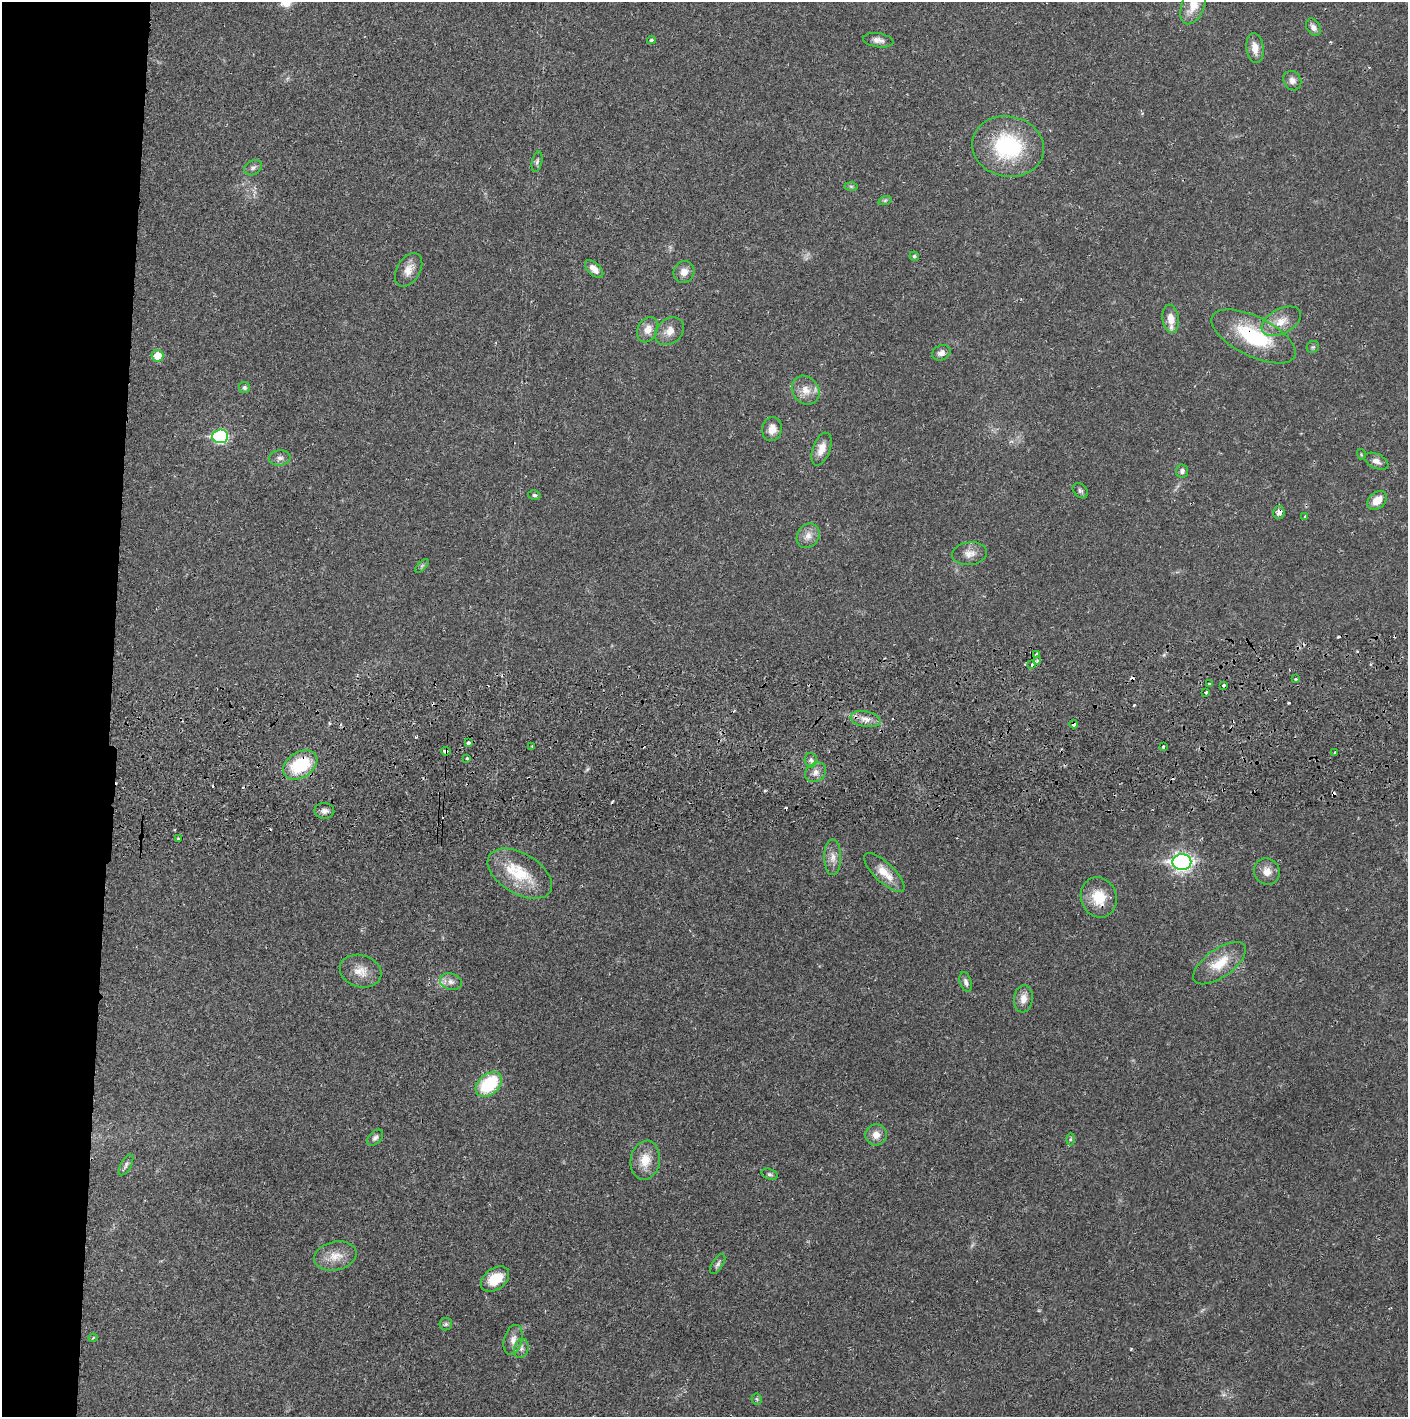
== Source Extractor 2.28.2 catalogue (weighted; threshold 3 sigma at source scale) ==
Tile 4 of 3 x 3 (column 1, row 2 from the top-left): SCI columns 4-1409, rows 1471-2885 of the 4227 x 4359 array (HDU 1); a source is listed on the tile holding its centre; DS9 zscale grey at full resolution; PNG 1410 x 1419 px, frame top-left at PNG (2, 2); each listed source drawn as its Kron ellipse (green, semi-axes under 4 px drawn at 4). Shown black and unused: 8% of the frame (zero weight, under 2 of 3 exposures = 3% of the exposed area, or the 3 px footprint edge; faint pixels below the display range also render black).
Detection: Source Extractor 2.28.2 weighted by HDU 2 'WHT'; one run over the whole footprint, this tile lists its part. Background 0.0223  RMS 0.0035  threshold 0.0157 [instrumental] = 3 sigma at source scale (4.5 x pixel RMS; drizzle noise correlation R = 1.50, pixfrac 1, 0.05/0.05 arcsec/px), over >= 5 px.
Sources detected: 100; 14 cosmic-ray / hot-pixel residue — neither listed nor drawn; the other 86 listed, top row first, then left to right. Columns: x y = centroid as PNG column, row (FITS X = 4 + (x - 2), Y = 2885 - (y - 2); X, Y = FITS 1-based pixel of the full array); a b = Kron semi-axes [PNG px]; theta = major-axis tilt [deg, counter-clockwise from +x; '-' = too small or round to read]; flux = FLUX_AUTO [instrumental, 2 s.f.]
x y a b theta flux
1193 5 20 11 70 5.8
1313 27 9 6 -56 1.5
651 40 4 3 - 0.66
878 40 15 7 -8 1.9
1255 48 15 8 -82 3.3
1292 81 10 8 -57 1.8
1008 146 36 30 -11 32
537 162 10 5 77 0.88
253 168 9 7 31 1.2
851 186 7 4 -1 0.59
885 200 7 4 19 0.59
914 256 5 4 - 0.59
594 269 11 6 -43 2.5
409 270 18 11 59 3.7
684 272 11 10 - 2.6
1171 319 14 8 -82 4.2
1281 321 21 12 28 5.4
648 330 13 10 64 3.3
669 331 16 12 43 3.4
1254 336 46 20 -26 25
1313 347 7 5 44 0.6
941 353 9 7 25 1.9
157 356 6 6 - 6.6
244 387 5 5 - 0.85
806 390 15 13 -51 4.1
772 429 12 9 79 3.2
220 436 8 7 - 40
821 449 17 8 70 4
1361 454 5 3 - 0.36
280 458 11 7 5 1.6
1376 461 13 7 -25 1.9
1182 471 6 6 - 1
1080 491 8 6 -44 0.89
534 495 6 4 -14 0.62
1377 500 11 8 41 3.9
1279 512 6 5 - 2
1305 516 4 2 - 0.34
808 536 13 11 56 2.9
969 554 17 11 7 3.1
422 566 9 3 45 0.54
1037 655 4 3 - 1.6
1037 661 4 3 - 0.64
1032 665 4 3 - 1.6
1296 679 3 3 - 0.46
1210 684 3 3 - 0.71
1223 685 3 3 - 0.54
1206 693 3 2 - 0.46
865 719 15 7 -11 2.9
1074 724 4 3 - 2.7
468 743 3 3 - 2.1
532 746 3 2 - 0.42
1163 747 3 3 - 1.5
446 751 5 3 - 4.2
1335 752 3 2 - 0.49
467 758 3 3 - 1.6
811 760 7 6 - 0.99
300 765 18 12 33 19
816 772 11 9 36 2.1
324 811 10 8 -4 1.6
178 838 3 3 - 0.55
833 857 18 8 -90 2.9
1182 862 9 7 0 140
884 872 26 9 -44 6
1267 872 13 12 - 3.3
520 874 35 20 -31 15
1099 897 20 17 -70 9.1
1220 963 30 14 35 8.9
361 971 21 16 -16 5.1
451 982 11 8 -18 2
966 982 10 6 -72 1.3
1023 999 13 9 82 3
489 1084 15 10 41 20
876 1135 11 10 - 2.9
375 1138 9 6 45 1.2
1070 1139 6 4 88 0.53
645 1160 20 14 81 5.9
126 1165 11 5 60 1
770 1174 8 5 -17 0.77
335 1256 21 14 11 5.6
718 1264 11 5 58 0.99
495 1279 16 10 37 8.5
446 1324 6 6 - 0.73
93 1338 4 3 - 0.37
513 1340 15 9 75 2.6
521 1348 10 7 73 1.3
757 1399 5 5 - 0.48
Overlapping masked pixels (flux is a lower limit): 7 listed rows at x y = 1254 336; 1279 512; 1074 724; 468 743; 446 751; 300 765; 1099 897
Isophote crosses this tile's border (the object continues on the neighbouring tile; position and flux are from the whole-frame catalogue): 1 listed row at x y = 1193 5